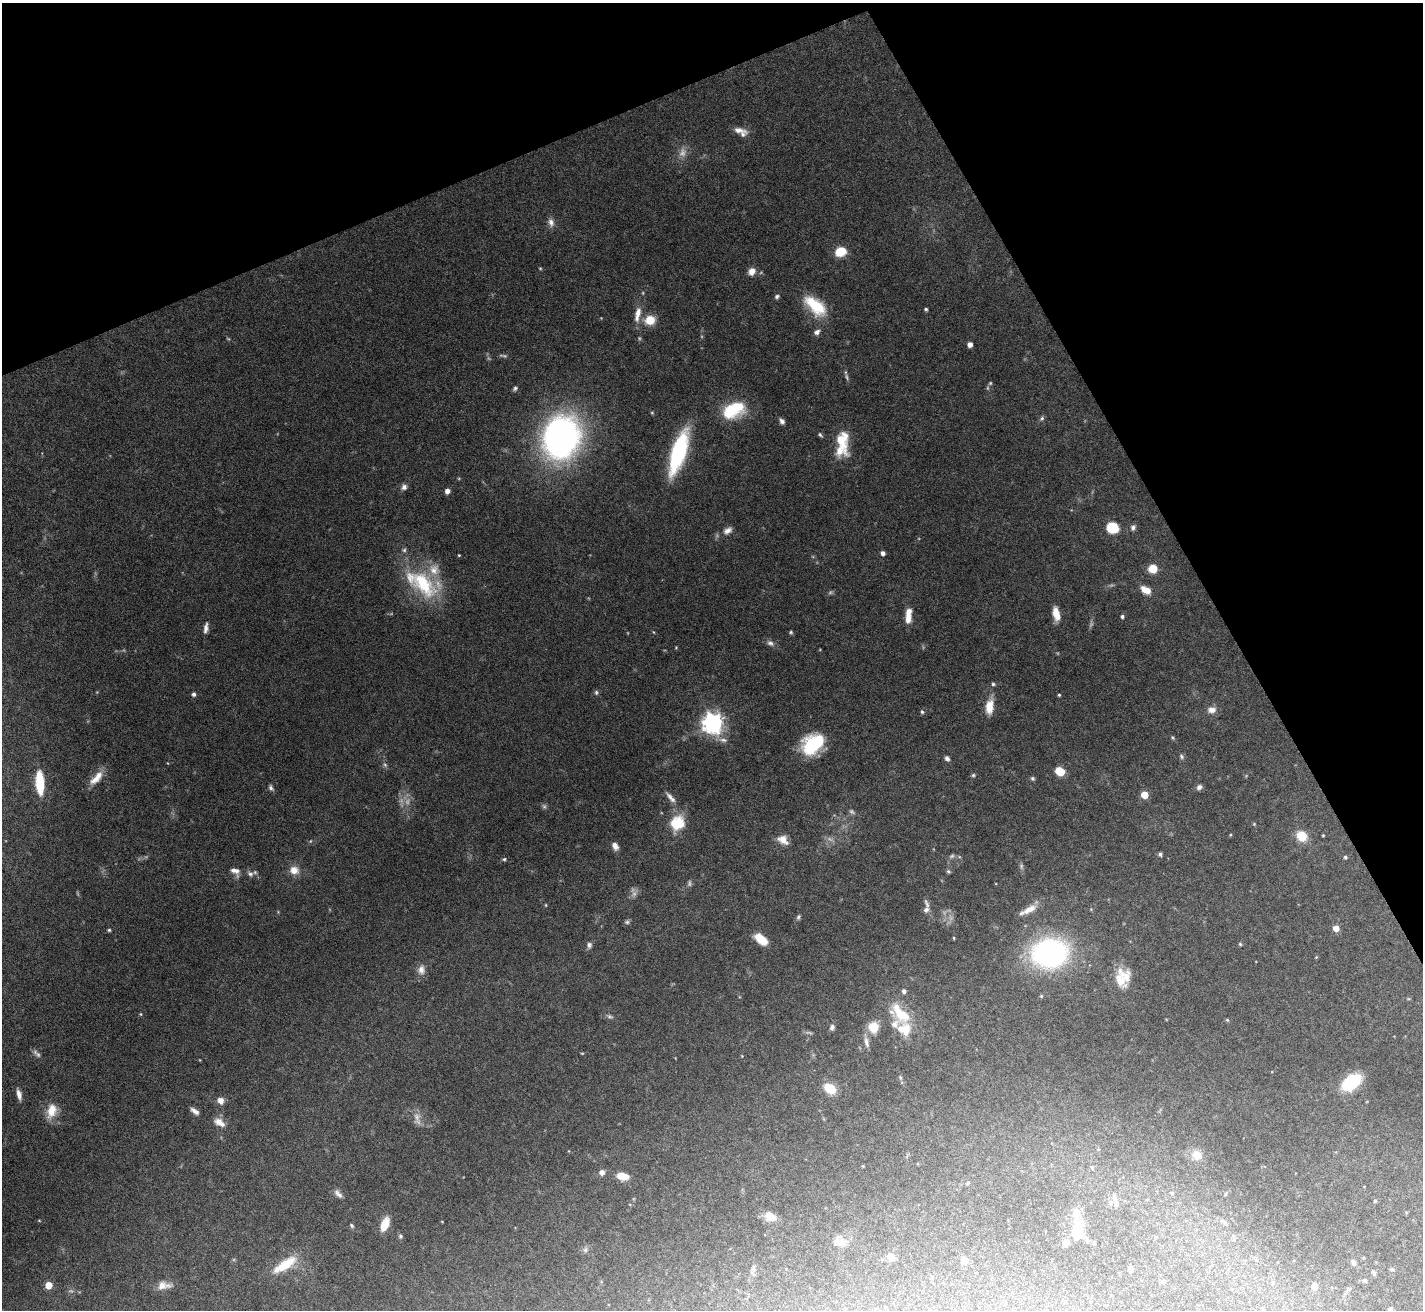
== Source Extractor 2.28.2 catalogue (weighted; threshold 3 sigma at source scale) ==
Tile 3 of 4 x 4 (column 3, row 1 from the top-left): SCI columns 2841-4261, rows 4077-5384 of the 5681 x 5671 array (HDU 1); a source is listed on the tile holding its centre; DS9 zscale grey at full resolution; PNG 1425 x 1312 px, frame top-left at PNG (2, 3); no overlay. Shown black and unused: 23% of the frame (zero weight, under 5 of 10 exposures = <1% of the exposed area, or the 3 px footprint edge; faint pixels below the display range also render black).
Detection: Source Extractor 2.28.2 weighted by HDU 2 'WHT'; one run over the whole footprint, this tile lists its part. Background 0.0804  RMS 0.0025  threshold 0.0104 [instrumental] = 3 sigma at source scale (4.09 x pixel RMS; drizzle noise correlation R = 1.36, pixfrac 0.8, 0.05/0.05 arcsec/px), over >= 5 px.
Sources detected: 199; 25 too faint to see at this stretch — not listed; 16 inside a brighter listed object's ellipse — not listed separately; the other 158 listed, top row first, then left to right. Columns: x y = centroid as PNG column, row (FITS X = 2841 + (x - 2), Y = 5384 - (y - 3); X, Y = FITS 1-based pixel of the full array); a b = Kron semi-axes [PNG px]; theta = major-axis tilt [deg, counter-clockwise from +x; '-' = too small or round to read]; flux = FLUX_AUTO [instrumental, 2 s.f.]
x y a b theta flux
739 130 19 7 -8 1.8
551 222 12 8 -73 1.4
840 251 11 9 20 5.5
540 268 4 4 - 0.24
752 271 10 8 48 2
777 296 6 5 - 0.58
815 306 30 15 -42 9.5
926 309 4 3 - 0.41
637 314 21 7 79 2.9
650 320 6 6 - 8.5
817 332 8 6 33 1
970 344 5 4 - 1.6
847 377 11 5 -72 0.64
990 383 5 4 - 0.3
515 388 7 5 52 0.55
733 410 26 16 23 13
652 413 5 4 - 0.27
1042 418 7 6 - 0.55
782 421 7 5 -60 0.86
820 435 7 4 -43 0.45
561 437 28 23 75 130
842 439 31 15 -75 7.1
678 452 38 12 72 31
404 487 8 7 - 0.97
447 491 6 5 - 1.1
1133 527 7 6 - 0.87
1112 528 11 10 - 6.2
728 531 14 8 37 1.6
883 553 4 4 - 1
459 555 3 3 - 0.23
1153 568 9 8 - 4.1
423 584 45 26 -51 18
1146 590 13 8 -27 2.8
1056 614 15 7 -76 3.4
1122 616 4 4 - 0.52
908 619 14 8 72 2.3
206 628 13 5 82 1.3
653 632 5 3 - 0.2
791 632 5 5 - 0.37
770 643 11 7 -28 1
676 647 4 4 - 0.21
993 684 5 4 - 0.43
97 692 4 4 - 0.2
596 692 6 6 - 0.5
194 694 5 5 - 0.75
1059 695 3 3 - 0.31
990 706 20 9 81 3.8
1212 710 11 9 7 1.8
922 712 6 5 - 0.49
713 723 8 7 - 160
1173 737 5 4 - 0.33
723 740 13 6 -6 1.2
813 744 25 18 40 14
1181 756 8 5 -60 0.53
947 758 7 5 -57 0.8
385 765 8 6 -61 0.56
1060 771 8 6 -27 5.8
973 775 6 5 - 0.38
96 778 23 9 47 3.4
1032 778 6 5 - 0.44
40 783 22 8 -87 9.6
1199 787 7 6 - 0.88
271 788 8 5 -60 0.68
1144 795 5 5 - 5.1
670 796 14 6 -49 1.2
678 823 16 15 - 8
1254 824 5 4 - 0.25
1230 835 4 3 - 0.23
1323 835 3 3 - 0.21
1302 836 11 9 -40 4.7
783 840 13 10 -32 2.4
310 841 5 3 - 0.23
615 846 9 6 -63 1.5
1160 854 5 5 - 0.52
952 856 9 6 18 0.73
1345 857 4 4 - 0.38
504 859 6 5 - 0.41
294 870 11 10 - 2.7
235 871 13 9 -39 1.6
948 871 6 5 - 0.45
250 874 9 7 -26 0.91
927 903 14 6 -70 1
546 905 4 4 - 0.22
1029 909 21 8 29 2.6
1091 909 4 4 - 0.2
798 917 7 5 70 0.5
627 922 7 6 - 0.52
1336 928 5 5 - 2.4
109 930 4 4 - 0.36
954 938 4 3 - 0.25
761 939 14 7 -38 5.1
1240 944 4 4 - 0.3
589 945 9 7 81 0.79
1050 953 31 25 7 52
1316 957 4 4 - 0.19
421 970 14 10 83 1.7
1120 980 28 13 -81 4.8
904 991 5 4 - 0.83
1041 996 4 4 - 0.27
1408 999 5 3 - 0.23
140 1014 4 4 - 0.23
901 1014 35 18 -45 8.6
610 1016 9 6 -30 0.63
1227 1020 5 4 - 0.3
832 1027 7 6 - 0.77
873 1027 10 10 - 5
866 1042 15 6 -77 1.3
38 1054 9 7 -36 0.83
742 1056 4 3 - 0.16
200 1060 4 2 - 0.16
900 1078 7 4 -71 0.38
1351 1082 17 10 37 16
830 1088 11 8 -35 5.7
19 1094 14 6 -75 1.5
220 1101 8 7 - 1.5
51 1111 20 12 75 4.3
195 1111 10 5 -36 1.1
219 1122 14 8 -33 2.5
1196 1155 9 8 - 3.8
863 1166 3 3 - 0.19
1092 1167 6 5 - 0.36
602 1172 5 5 - 1.3
622 1176 12 6 -9 3.7
967 1183 6 4 33 0.28
1172 1193 4 4 - 0.28
338 1194 13 6 -46 1.2
1225 1194 5 3 - 0.2
1115 1198 13 6 -77 1.1
1375 1201 4 4 - 0.29
1406 1212 4 4 - 0.28
770 1216 13 9 -29 3.5
39 1220 4 4 - 0.21
1223 1221 10 4 -33 0.5
442 1222 4 2 - 0.15
385 1224 14 7 68 4.6
352 1225 6 4 -52 0.38
1077 1232 24 13 80 6
400 1236 6 5 - 0.5
1156 1237 4 4 - 0.27
839 1242 14 11 0 2.2
585 1250 8 6 75 0.69
891 1257 5 5 - 6.9
964 1261 5 5 - 3.4
1353 1263 9 6 -72 0.76
285 1265 34 11 33 7.3
753 1269 14 6 81 0.9
1131 1269 5 5 - 0.79
1392 1269 6 4 -20 0.33
1374 1273 8 5 -59 0.48
932 1277 4 3 - 0.19
1365 1280 5 5 - 0.44
1163 1281 5 5 - 0.5
48 1285 5 5 - 4.4
164 1285 19 9 2 2.3
1314 1286 5 5 - 3.2
1348 1289 6 5 - 0.42
885 1307 3 3 - 0.16
1390 1309 5 4 - 0.72
Isophote crosses this tile's border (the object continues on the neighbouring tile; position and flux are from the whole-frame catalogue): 1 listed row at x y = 1390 1309